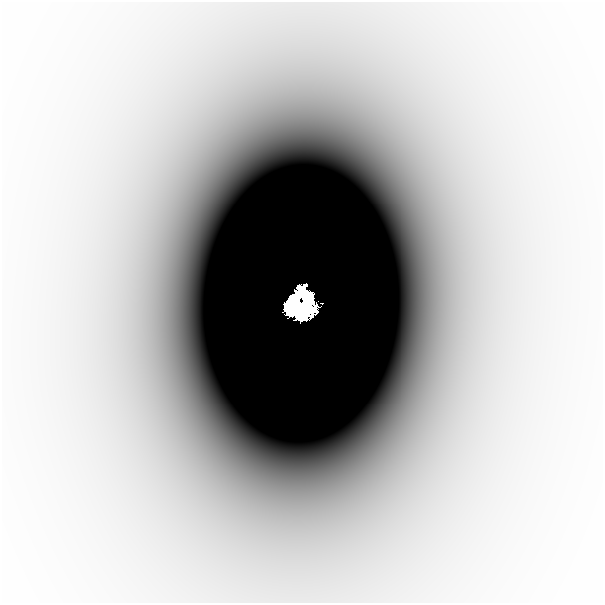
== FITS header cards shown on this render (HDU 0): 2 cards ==
NAXIS1  =                  601
NAXIS2  =                  601

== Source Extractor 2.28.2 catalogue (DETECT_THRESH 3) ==
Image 601 x 601 px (HDU 0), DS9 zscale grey, 1 PNG px = 1 image px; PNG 605 x 605 px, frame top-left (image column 1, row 601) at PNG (2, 2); no overlay
Background -4.74e-06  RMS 1.2e-06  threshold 3.69e-06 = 3 sigma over >= 5 px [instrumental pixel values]
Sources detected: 3; all 3 listed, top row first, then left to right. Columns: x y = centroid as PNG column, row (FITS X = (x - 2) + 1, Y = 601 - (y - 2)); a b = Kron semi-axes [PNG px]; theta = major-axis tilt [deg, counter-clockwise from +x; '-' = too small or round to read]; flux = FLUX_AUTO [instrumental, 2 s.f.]
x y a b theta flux
297 301 21 8 -88 2.7
306 304 32 16 -83 4.6
289 308 19 10 -49 4